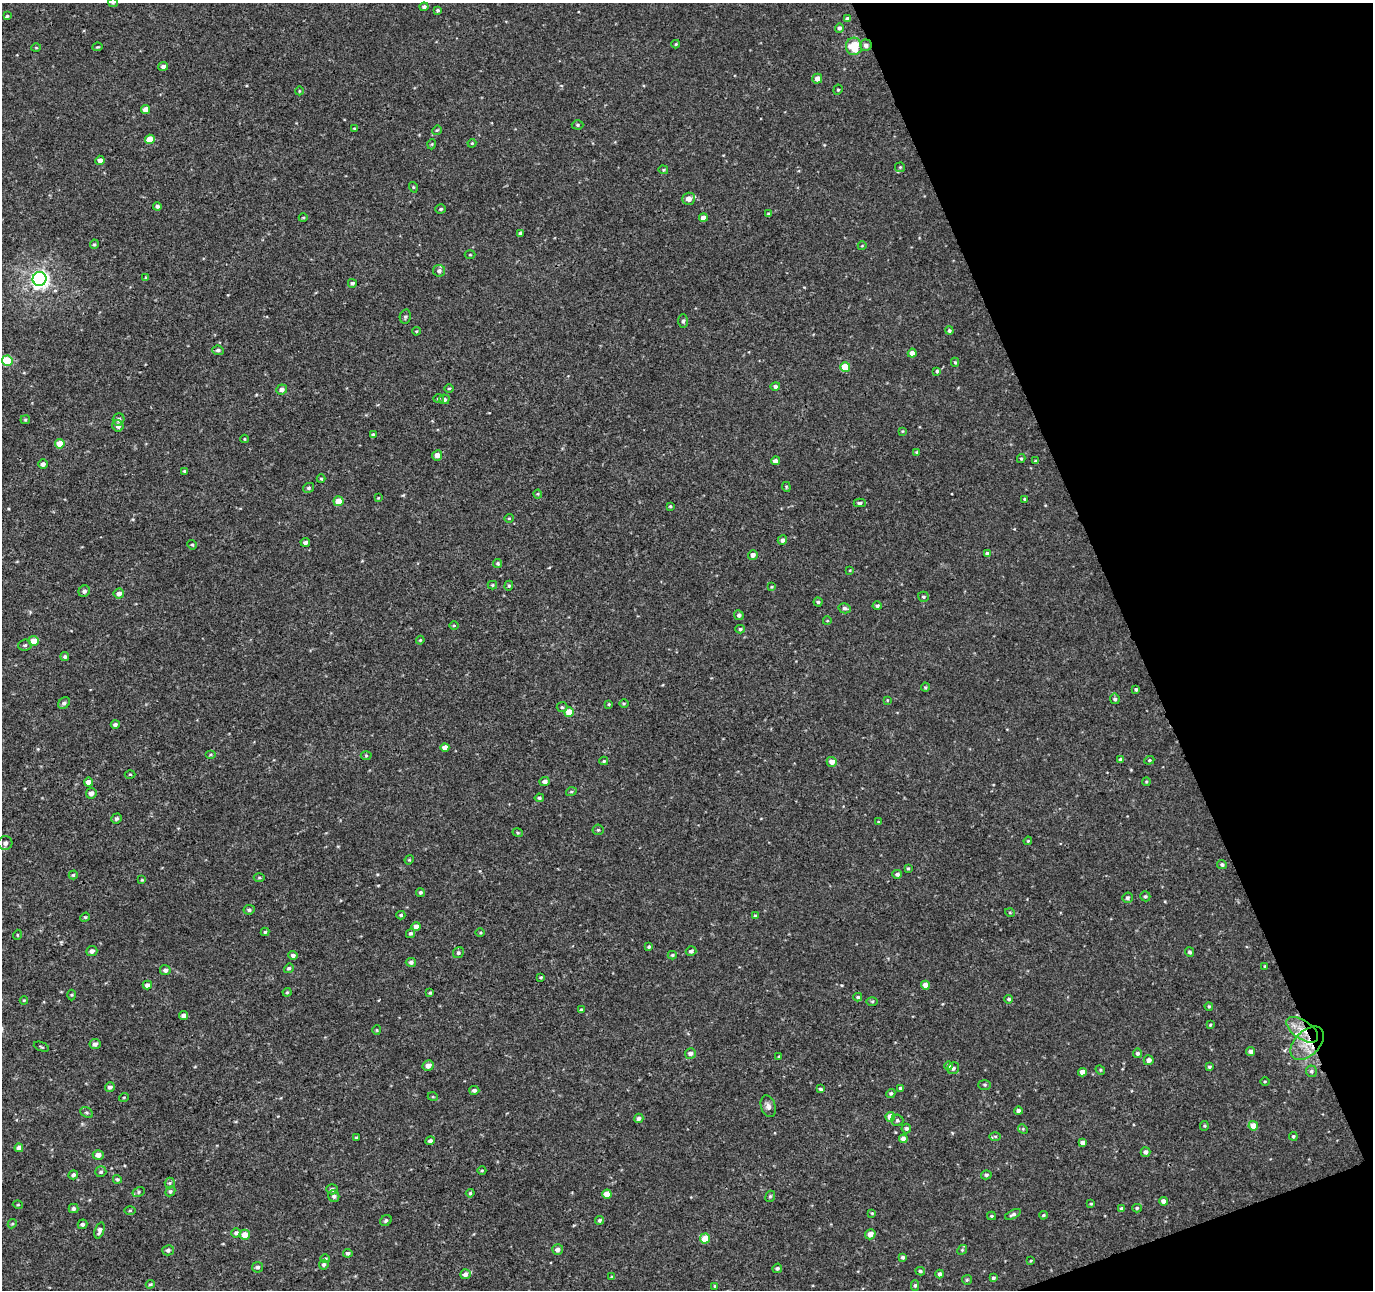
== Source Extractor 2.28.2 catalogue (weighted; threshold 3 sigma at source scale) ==
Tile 12 of 4 x 4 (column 4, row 3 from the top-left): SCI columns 4167-5537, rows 1421-2708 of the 5660 x 5457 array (HDU 1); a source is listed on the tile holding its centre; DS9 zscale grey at full resolution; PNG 1375 x 1292 px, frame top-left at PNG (2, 3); each listed source drawn as its Kron ellipse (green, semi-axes under 4 px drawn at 4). Shown black and unused: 19% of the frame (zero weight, under 3 of 4 exposures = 5% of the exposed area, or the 3 px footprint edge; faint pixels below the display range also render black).
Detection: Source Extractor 2.28.2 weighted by HDU 2 'WHT'; one run over the whole footprint, this tile lists its part. Background 0.00192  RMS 0.0036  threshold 0.0161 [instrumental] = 3 sigma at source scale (4.5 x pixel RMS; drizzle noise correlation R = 1.50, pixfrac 1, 0.0396/0.0396 arcsec/px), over >= 5 px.
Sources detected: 276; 1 inside a brighter listed object's ellipse — not listed separately; the other 275 listed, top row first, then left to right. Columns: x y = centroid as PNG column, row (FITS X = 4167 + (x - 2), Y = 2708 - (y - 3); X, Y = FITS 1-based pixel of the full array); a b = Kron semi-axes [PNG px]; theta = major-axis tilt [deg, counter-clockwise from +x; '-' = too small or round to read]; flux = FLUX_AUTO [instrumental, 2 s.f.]
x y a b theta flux
113 3 5 4 - 0.4
424 7 4 4 - 0.83
438 10 4 3 - 0.59
7 16 4 4 - 0.45
847 19 4 4 - 1.1
839 28 4 4 - 1.1
676 44 4 4 - 0.38
866 45 6 5 - 1.4
854 46 8 8 - 11
97 47 5 3 - 0.35
36 48 5 3 - 0.28
163 66 5 4 - 1.3
817 79 5 5 - 1.9
838 90 5 4 - 0.5
299 91 4 3 - 0.26
146 109 4 4 - 2.5
578 125 6 4 -2 0.54
354 128 4 2 - 0.27
437 130 5 4 - 0.4
150 139 5 4 - 4.5
472 143 4 4 - 0.36
432 144 5 3 - 0.34
100 160 4 4 - 1.8
900 167 5 5 - 0.45
663 170 5 4 - 0.42
413 187 5 3 - 0.33
689 199 6 6 - 2.6
157 206 4 4 - 0.73
441 209 5 4 - 0.53
768 214 3 3 - 0.39
303 218 4 3 - 0.29
703 218 4 4 - 2.6
520 233 4 3 - 0.62
94 244 5 4 - 0.43
862 246 4 3 - 0.26
470 255 5 3 - 0.31
439 271 6 6 - 1.1
146 278 4 3 - 0.41
39 279 7 7 - 150
352 283 4 4 - 0.79
405 317 7 5 78 0.68
683 321 7 4 89 0.71
416 331 4 4 - 0.34
949 331 4 4 - 0.58
218 350 6 4 -6 0.79
912 353 4 4 - 2.8
7 361 5 5 - 11
955 362 4 4 - 0.46
845 367 5 5 - 7.9
937 371 4 4 - 0.51
775 386 5 4 - 0.91
449 388 5 3 - 0.34
282 389 5 5 - 1.5
438 399 5 4 - 0.49
444 399 5 5 - 0.76
25 420 5 4 - 0.4
119 420 6 5 - 1.5
118 426 6 5 - 1.5
902 431 4 3 - 0.31
373 435 4 3 - 0.59
245 439 4 3 - 0.31
60 444 5 4 - 5.6
917 452 4 4 - 0.53
437 455 5 5 - 2.1
1021 459 4 4 - 0.41
775 461 4 4 - 1.7
1036 461 4 3 - 0.78
43 464 5 4 - 1.2
185 471 4 3 - 0.82
321 479 4 4 - 0.39
786 487 5 4 - 0.38
308 488 6 4 31 0.6
538 494 4 4 - 0.37
378 498 4 3 - 0.27
1024 499 3 3 - 0.38
339 501 5 5 - 4.8
860 503 6 4 1 0.67
670 506 3 2 - 0.36
509 518 4 4 - 0.36
782 540 5 4 - 1.1
305 542 5 4 - 1.1
192 545 5 4 - 0.45
988 554 4 4 - 1.4
753 555 5 5 - 1.6
498 564 5 4 - 0.57
850 570 3 2 - 0.25
492 585 4 4 - 0.39
509 586 5 4 - 0.43
771 587 3 3 - 0.33
84 591 6 5 - 1.1
119 594 5 5 - 1.8
923 597 5 5 - 0.61
818 602 4 4 - 0.59
877 606 4 4 - 0.72
845 608 6 5 - 0.9
739 615 5 4 - 0.96
827 621 4 3 - 0.26
454 625 4 3 - 0.37
740 629 5 4 - 0.53
420 640 4 4 - 0.38
33 641 5 5 - 4.9
25 645 6 5 - 0.75
65 656 4 4 - 0.67
925 687 4 4 - 0.43
1136 689 3 3 - 0.61
1115 699 5 4 - 0.75
887 700 3 3 - 0.3
64 703 6 5 - 0.95
624 703 5 3 - 0.38
609 704 3 3 - 0.34
562 707 5 5 - 0.58
569 712 5 5 - 5.6
115 724 4 4 - 0.86
445 747 4 4 - 2.4
211 754 5 3 - 0.41
366 756 5 3 - 0.39
1120 760 4 4 - 0.82
1149 760 5 4 - 0.54
604 761 4 4 - 0.46
832 762 5 5 - 2.1
130 774 5 3 - 0.31
88 782 4 4 - 2.2
545 782 5 4 - 1.3
1146 782 4 4 - 0.37
571 792 5 3 - 0.4
91 793 5 5 - 1.8
539 798 4 4 - 0.63
117 818 5 4 - 0.78
878 822 4 3 - 0.29
598 830 5 5 - 0.52
518 833 5 3 - 0.41
1028 841 4 3 - 0.37
5 843 7 7 - 1.4
409 860 5 3 - 0.32
1222 865 5 4 - 0.75
908 868 4 3 - 0.39
897 874 5 4 - 0.93
73 875 4 4 - 0.45
259 878 5 3 - 0.39
142 880 4 4 - 0.34
420 892 4 4 - 0.59
1145 896 5 4 - 0.6
1127 898 5 5 - 0.82
249 910 6 4 10 0.8
1010 913 5 3 - 0.33
401 915 4 4 - 0.53
755 916 4 4 - 0.53
85 917 5 4 - 0.43
416 926 4 4 - 2.2
265 932 4 4 - 0.49
410 933 5 4 - 0.72
480 933 5 3 - 0.37
17 935 5 3 - 0.3
649 947 4 3 - 0.52
92 951 5 5 - 1.2
691 951 5 4 - 0.86
1190 952 5 4 - 0.66
458 953 6 5 - 0.72
293 955 5 4 - 1.2
672 955 4 4 - 0.5
411 962 5 4 - 0.91
1265 966 3 3 - 0.31
289 968 5 4 - 0.7
165 970 5 5 - 1.4
541 977 3 3 - 0.42
147 985 5 4 - 1.5
925 985 4 4 - 2.9
287 992 4 4 - 0.4
430 993 4 3 - 0.42
72 995 5 3 - 0.36
858 997 4 4 - 0.44
1009 999 4 4 - 0.68
24 1000 4 4 - 0.35
872 1001 6 4 0 0.43
1209 1006 4 3 - 0.41
581 1010 4 4 - 0.79
184 1015 4 4 - 1.4
1210 1025 4 3 - 0.34
377 1030 4 4 - 0.36
1302 1030 18 9 -34 5.1
1307 1043 20 12 45 6.9
95 1044 5 5 - 1.2
41 1047 8 2 -21 0.35
1250 1052 4 4 - 1.4
690 1053 5 5 - 1.6
1137 1053 5 4 - 0.79
779 1056 4 3 - 0.39
1149 1060 5 5 - 1.9
428 1066 6 5 - 1.9
949 1066 4 4 - 1.2
1209 1067 4 3 - 0.61
953 1068 6 5 - 0.9
1100 1070 5 4 - 0.45
1311 1071 6 5 - 0.79
1082 1072 4 4 - 2.6
1265 1081 4 3 - 0.35
985 1085 6 5 - 0.58
110 1087 5 4 - 1.2
901 1088 4 4 - 0.96
820 1089 4 3 - 0.72
474 1090 5 4 - 1
891 1093 4 4 - 0.64
124 1097 5 3 - 0.3
433 1097 5 3 - 0.32
768 1106 11 7 -73 1.4
1018 1111 4 4 - 1.2
87 1112 7 5 -33 0.66
890 1117 5 4 - 3.9
639 1118 5 4 - 1.1
897 1120 6 5 - 0.7
1204 1126 5 4 - 0.45
1253 1126 5 4 - 3.9
906 1129 5 5 - 0.75
1023 1129 5 4 - 0.42
995 1136 6 4 -1 0.53
1293 1136 4 4 - 0.59
357 1137 3 3 - 0.56
903 1139 4 4 - 2
430 1141 5 4 - 0.9
1082 1143 4 4 - 1.4
19 1148 4 4 - 1.7
1145 1152 5 4 - 1.2
98 1155 5 5 - 2
482 1170 4 3 - 0.36
101 1172 5 5 - 0.64
73 1175 5 4 - 0.78
986 1175 5 4 - 0.66
117 1179 4 4 - 0.51
170 1183 5 5 - 0.53
332 1189 5 5 - 0.93
170 1191 5 4 - 0.53
138 1192 6 4 30 0.6
470 1193 4 4 - 0.47
607 1194 4 4 - 3.6
334 1196 6 5 - 0.89
770 1196 6 4 68 0.54
1163 1201 4 4 - 1.8
1091 1204 4 3 - 0.39
18 1205 5 3 - 0.3
1137 1208 5 4 - 0.5
73 1209 5 4 - 0.81
1121 1209 4 4 - 0.87
130 1210 5 3 - 0.41
872 1213 4 3 - 0.36
1013 1214 8 4 24 0.87
1043 1215 4 3 - 0.43
992 1216 4 3 - 0.43
386 1220 6 5 - 0.68
600 1220 4 4 - 0.67
12 1224 5 3 - 0.38
82 1224 5 4 - 0.87
99 1230 8 4 72 1.3
236 1233 5 4 - 1.1
870 1234 5 5 - 2.4
245 1235 5 5 - 4.1
705 1238 5 5 - 5.8
168 1250 6 5 - 0.91
558 1250 5 5 - 1.4
962 1250 5 4 - 0.43
348 1253 4 4 - 0.85
903 1257 4 4 - 0.64
325 1258 5 3 - 0.45
1031 1261 4 3 - 0.36
324 1265 5 4 - 0.9
258 1267 5 5 - 0.78
777 1268 5 4 - 0.73
920 1271 5 4 - 0.62
465 1274 5 5 - 1.6
940 1274 4 4 - 1
612 1277 4 4 - 0.36
993 1278 4 3 - 0.63
967 1280 5 5 - 0.46
150 1284 4 3 - 0.43
915 1285 5 4 - 0.65
715 1286 4 4 - 0.48
Overlapping masked pixels (flux is a lower limit): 3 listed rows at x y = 866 45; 1302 1030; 1307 1043
Isophote crosses this tile's border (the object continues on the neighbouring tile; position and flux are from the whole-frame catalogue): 1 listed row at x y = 113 3